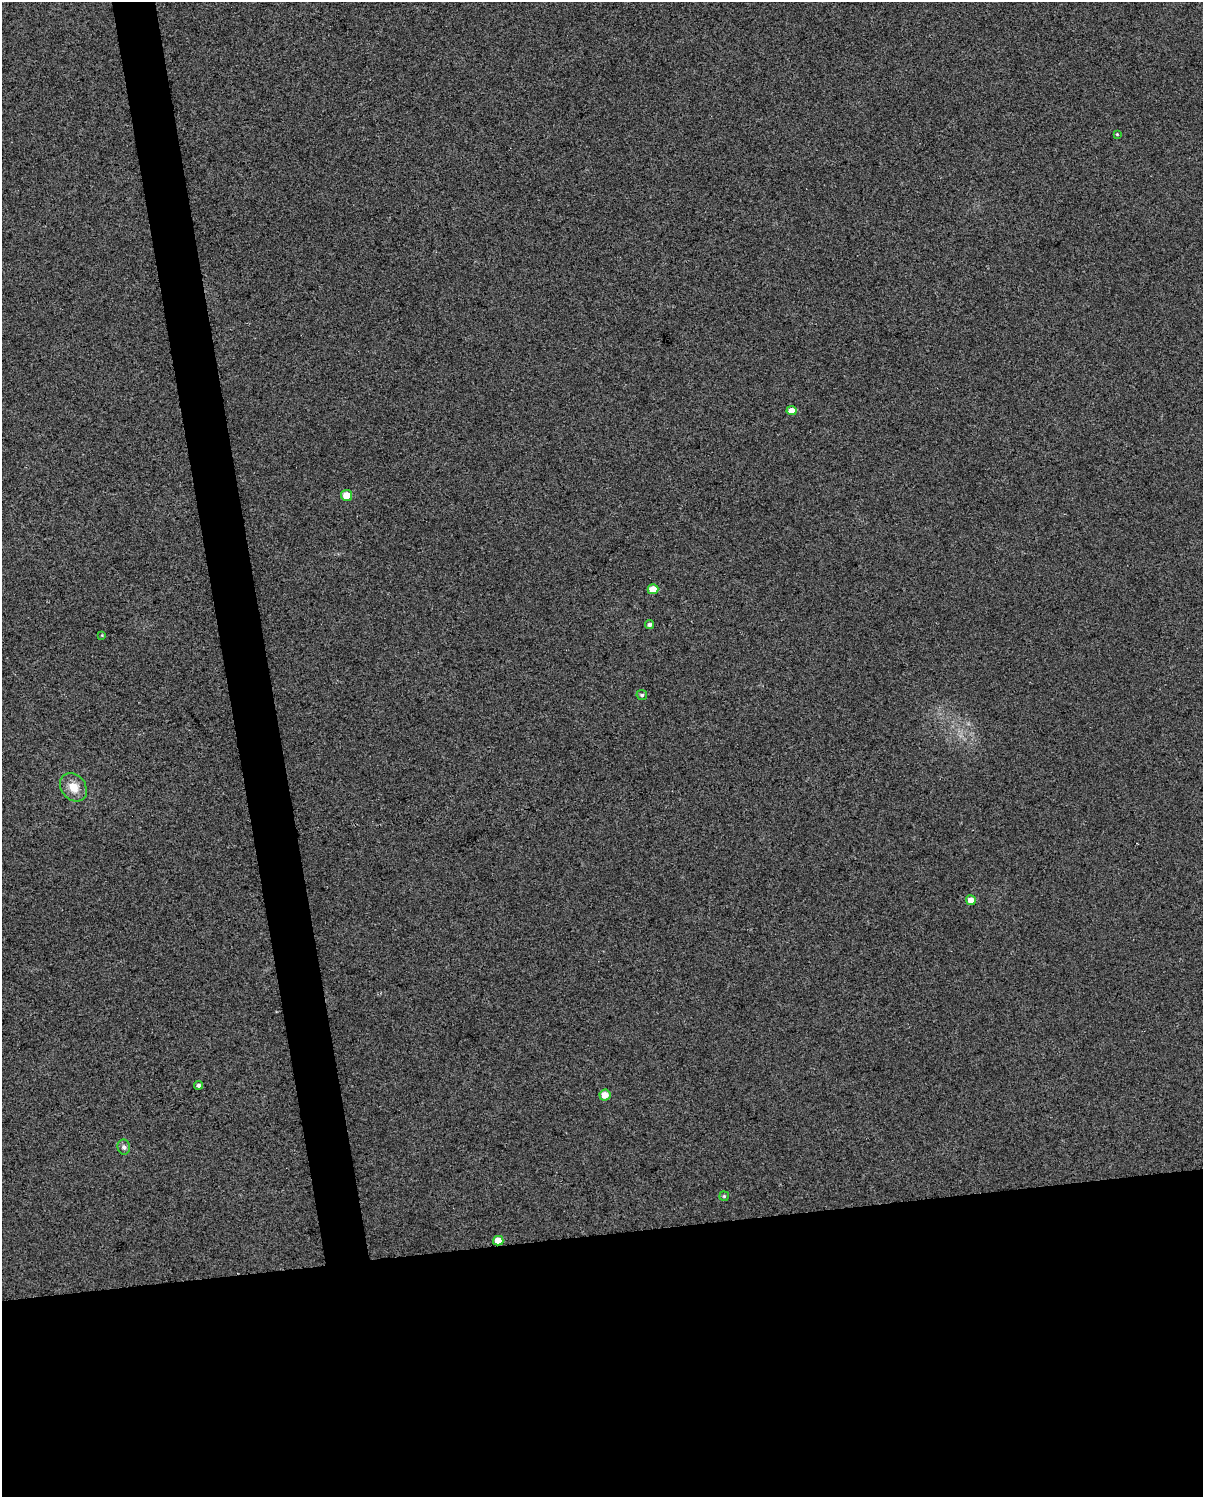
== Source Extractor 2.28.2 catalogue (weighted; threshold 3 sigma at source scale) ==
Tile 11 of 4 x 3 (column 3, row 3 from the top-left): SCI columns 2403-3603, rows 21-1515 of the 4804 x 4570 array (HDU 1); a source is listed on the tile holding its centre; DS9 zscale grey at full resolution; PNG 1205 x 1499 px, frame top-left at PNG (2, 2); each listed source drawn as its Kron ellipse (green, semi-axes under 4 px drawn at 4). Shown black and unused: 21% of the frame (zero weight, under 3 of 5 exposures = <1% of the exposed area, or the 3 px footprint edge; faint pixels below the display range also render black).
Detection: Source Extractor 2.28.2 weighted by HDU 2 'WHT'; one run over the whole footprint, this tile lists its part. Background 0.0255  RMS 0.035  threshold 0.156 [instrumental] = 3 sigma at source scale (4.5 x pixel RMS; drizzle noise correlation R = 1.50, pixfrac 1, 0.0396/0.0396 arcsec/px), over >= 5 px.
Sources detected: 14; all 14 listed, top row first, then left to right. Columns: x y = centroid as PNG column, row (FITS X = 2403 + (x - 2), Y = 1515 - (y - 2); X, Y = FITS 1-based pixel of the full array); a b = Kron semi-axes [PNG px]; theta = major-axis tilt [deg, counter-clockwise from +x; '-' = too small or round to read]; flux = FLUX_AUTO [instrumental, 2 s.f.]
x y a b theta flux
1117 134 3 3 - 2.8
792 411 5 4 - 31
346 495 5 5 - 43
653 589 5 5 - 44
650 625 4 4 - 8.3
102 635 4 4 - 3.1
642 695 5 5 - 7.1
73 787 15 12 -52 46
971 900 5 5 - 36
199 1085 4 4 - 8.8
605 1095 5 5 - 36
124 1147 7 6 - 10
724 1196 5 4 - 4.5
498 1241 5 5 - 49
Overlapping masked pixels (flux is a lower limit): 1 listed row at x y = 498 1241